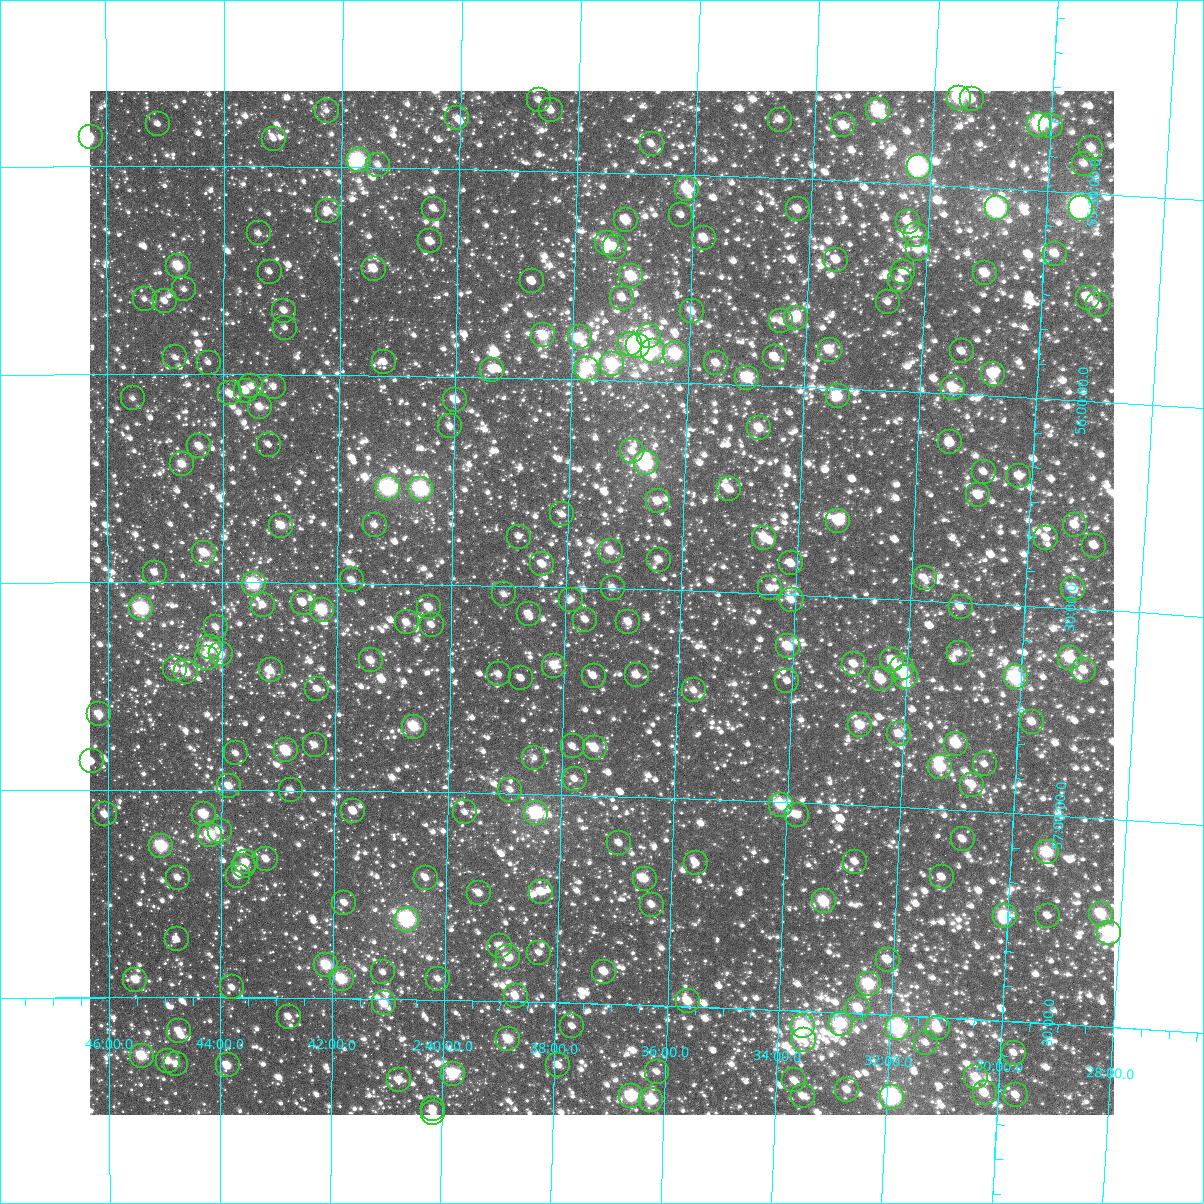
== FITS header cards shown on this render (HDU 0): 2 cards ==
NAXIS1  =                 1024
NAXIS2  =                 1024

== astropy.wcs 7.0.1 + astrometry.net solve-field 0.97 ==
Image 1024 x 1024 px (HDU 0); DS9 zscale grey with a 90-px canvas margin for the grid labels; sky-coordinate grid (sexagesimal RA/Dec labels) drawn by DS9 from the SOLVED WCS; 262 Tycho-2 reference stars matched to detected sources circled (green)
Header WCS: RA---TAN-SIP/DEC--TAN-SIP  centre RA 02:37:23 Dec +56:32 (39.34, +56.53 deg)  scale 8.66 arcsec/px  FOV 147.8' x 147.9'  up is +178 deg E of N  parity flipped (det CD > 0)
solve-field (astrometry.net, Tycho-2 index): VERIFIED the header's WCS against the Tycho-2 star catalogue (verified at 6 index scales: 13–262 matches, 0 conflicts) and refined it, rather than solving blind
Solved WCS: RA---TAN-SIP/DEC--TAN-SIP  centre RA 02:37:23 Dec +56:32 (39.34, +56.53 deg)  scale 8.66 arcsec/px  FOV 147.8' x 147.9'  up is +178 deg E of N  parity flipped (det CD > 0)
The solver's refit moves the header's centre by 0.43 arcsec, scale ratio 1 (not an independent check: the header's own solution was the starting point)
Tycho-2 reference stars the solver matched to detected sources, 262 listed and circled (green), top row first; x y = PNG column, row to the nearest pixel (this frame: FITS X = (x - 90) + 1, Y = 1024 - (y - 91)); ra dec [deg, ICRS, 3 dp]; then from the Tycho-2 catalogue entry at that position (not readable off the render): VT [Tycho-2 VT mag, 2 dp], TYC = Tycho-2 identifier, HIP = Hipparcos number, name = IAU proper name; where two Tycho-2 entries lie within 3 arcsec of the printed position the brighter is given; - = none
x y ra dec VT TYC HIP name
959 98 37.895 +55.287 8.38 3691-1352-1 11746 -
972 99 37.839 +55.290 10.93 3691-1007-1 - -
539 100 39.669 +55.330 11.21 3691-531-1 - -
551 110 39.617 +55.354 10.65 3691-2064-1 - -
878 110 38.235 +55.328 8.55 3691-907-1 11850 -
327 111 40.565 +55.364 11.76 3704-249-1 - -
457 118 40.012 +55.377 11.41 3704-165-1 - -
780 120 38.647 +55.359 10.35 3691-1268-1 - -
158 124 41.279 +55.399 11.79 3704-802-1 - -
843 125 38.378 +55.367 9.87 3691-774-1 - -
1039 125 37.549 +55.344 8.00 3691-1248-1 - -
1051 126 37.499 +55.343 10.85 3691-551-1 - -
91 137 41.562 +55.428 11.19 3704-1088-1 - -
274 139 40.789 +55.433 11.60 3704-331-1 - -
652 144 39.186 +55.428 10.58 3691-783-1 - -
1091 148 37.324 +55.391 10.24 3691-380-1 - -
359 160 40.428 +55.482 7.70 3704-131-1 12575 -
1084 164 37.352 +55.430 10.98 3691-524-1 - -
378 165 40.344 +55.493 11.09 3704-824-1 - -
919 167 38.050 +55.458 6.79 3691-573-1 11796 -
687 189 39.029 +55.535 8.89 3691-583-1 - -
997 208 37.711 +55.548 7.00 3691-669-1 11696 -
1081 208 37.354 +55.536 6.72 3691-750-1 11593 -
434 209 40.105 +55.596 10.55 3704-575-1 - -
798 209 38.556 +55.573 10.18 3691-2004-1 - -
328 211 40.555 +55.605 10.86 3704-389-1 - -
681 215 39.051 +55.597 11.28 3691-34-1 - -
626 220 39.285 +55.614 9.75 3691-592-1 - -
908 222 38.085 +55.592 10.36 3691-936-1 - -
259 233 40.850 +55.661 11.10 3704-623-1 - -
916 235 38.047 +55.623 10.19 3691-622-1 - -
704 238 38.951 +55.651 9.73 3691-918-1 - -
430 241 40.118 +55.675 10.41 3704-147-1 - -
607 243 39.363 +55.669 9.83 3691-574-1 - -
615 247 39.330 +55.679 9.95 3691-1281-1 - -
918 249 38.038 +55.657 10.05 3691-1609-1 - -
1055 254 37.452 +55.651 10.51 3691-438-1 - -
836 260 38.383 +55.691 10.53 3691-1384-1 - -
178 266 41.193 +55.740 9.02 3704-195-1 12816 -
374 269 40.357 +55.743 10.15 3704-473-1 - -
270 272 40.803 +55.753 11.52 3704-685-1 - -
903 272 38.097 +55.712 10.87 3691-1005-1 - -
985 273 37.746 +55.706 9.58 3691-1426-1 - -
631 276 39.256 +55.748 8.95 3691-56-1 - -
900 280 38.107 +55.733 10.64 3691-359-1 - -
532 281 39.680 +55.767 11.10 3691-720-1 12325 -
184 289 41.168 +55.796 11.30 3704-678-1 - -
622 298 39.292 +55.801 10.52 3691-697-1 - -
1088 298 37.302 +55.752 9.65 3691-450-1 - -
145 299 41.337 +55.819 11.69 3704-87-1 - -
165 301 41.250 +55.824 11.63 3704-384-1 - -
888 302 38.156 +55.786 10.73 3691-1276-1 - -
1098 305 37.258 +55.767 10.47 3691-344-1 - -
284 311 40.739 +55.846 10.52 3704-205-1 - -
692 311 38.993 +55.827 10.37 3691-8-1 - -
796 318 38.546 +55.834 9.33 3691-611-1 - -
781 321 38.611 +55.843 10.85 3691-301-1 - -
285 328 40.734 +55.888 11.52 3704-332-1 - -
543 335 39.627 +55.896 9.06 3691-218-1 - -
649 336 39.171 +55.890 9.84 3691-132-1 - -
580 337 39.469 +55.898 9.74 3691-447-1 - -
630 344 39.253 +55.911 9.33 3691-636-1 - -
638 346 39.220 +55.915 7.65 3691-724-1 - -
830 350 38.396 +55.908 9.56 3691-142-1 - -
653 351 39.153 +55.925 8.66 3691-619-1 12152 -
962 351 37.829 +55.897 10.99 3691-427-1 - -
675 354 39.057 +55.932 8.54 3691-14-1 12128 -
175 357 41.208 +55.959 11.57 3704-133-1 - -
775 357 38.629 +55.931 9.93 3691-570-1 - -
384 362 40.307 +55.967 11.09 3704-1220-1 - -
209 363 41.062 +55.972 12.05 3704-901-1 - -
716 363 38.879 +55.950 10.16 3691-1000-1 - -
612 364 39.326 +55.960 8.48 3691-2007-1 12216 -
587 369 39.435 +55.973 8.63 3691-900-1 12249 -
492 370 39.841 +55.981 10.29 3691-150-1 - -
993 374 37.690 +55.948 9.63 3691-214-1 - -
747 378 38.746 +55.983 8.96 3691-470-1 - -
251 386 40.877 +56.028 11.09 3704-364-1 - -
274 387 40.782 +56.029 11.62 3704-1161-1 - -
953 388 37.859 +55.986 9.42 3691-437-1 11730 -
246 391 40.902 +56.039 10.09 3704-294-1 - -
230 393 40.970 +56.046 10.95 3704-270-1 - -
838 396 38.353 +56.018 9.06 3691-1886-1 - -
133 398 41.387 +56.058 11.28 3704-198-1 - -
455 400 39.999 +56.055 10.00 3691-487-1 - -
260 407 40.840 +56.078 10.03 3704-84-1 - -
450 426 40.019 +56.119 10.78 3704-276-1 - -
759 428 38.685 +56.103 9.64 3691-206-1 - -
950 442 37.858 +56.117 11.32 3691-1094-1 - -
269 445 40.800 +56.169 11.46 3704-2-1 - -
199 446 41.101 +56.173 9.99 3704-206-1 - -
632 451 39.230 +56.169 10.46 3691-599-1 - -
646 463 39.169 +56.197 7.56 3691-1340-1 - -
182 464 41.174 +56.217 9.86 3704-76-1 - -
984 472 37.708 +56.184 11.19 3691-10-1 - -
1019 476 37.554 +56.190 10.68 3691-1970-1 - -
388 488 40.282 +56.270 7.45 3708-1551-1 12520 -
421 489 40.140 +56.271 7.55 3708-1323-1 - -
729 489 38.807 +56.252 9.86 3695-2134-1 - -
978 495 37.726 +56.241 10.27 3691-345-1 - -
658 501 39.113 +56.287 10.36 3695-2039-1 - -
562 514 39.527 +56.325 10.99 3695-2176-1 - -
838 521 38.326 +56.318 9.86 3695-2072-1 11888 -
375 525 40.339 +56.359 11.14 3708-1623-1 - -
1075 525 37.301 +56.299 10.48 3695-2266-1 - -
281 526 40.744 +56.363 9.73 3708-1500-1 - -
519 537 39.712 +56.382 11.44 3695-2141-1 - -
764 538 38.644 +56.366 9.71 3695-2245-1 - -
1046 538 37.423 +56.334 11.18 3695-1919-1 - -
1094 546 37.212 +56.347 11.10 3695-1996-1 - -
611 551 39.311 +56.411 10.06 3695-1809-1 - -
204 553 41.079 +56.429 9.69 3708-915-1 - -
659 560 39.099 +56.428 10.71 3695-2095-1 - -
791 563 38.524 +56.425 10.31 3695-1899-1 - -
542 564 39.607 +56.446 10.21 3695-2099-1 - -
155 573 41.293 +56.478 10.58 3708-1257-1 - -
925 578 37.941 +56.446 10.90 3695-2256-1 - -
352 580 40.434 +56.493 10.35 3708-1335-1 - -
254 584 40.863 +56.504 8.31 3708-1347-1 - -
613 588 39.298 +56.498 10.94 3695-2201-1 - -
770 588 38.610 +56.487 11.55 3695-1723-1 - -
1073 589 37.295 +56.453 9.61 3695-2163-1 - -
504 594 39.771 +56.521 11.20 3695-1882-1 - -
571 600 39.479 +56.530 11.05 3695-1852-1 - -
792 600 38.516 +56.513 10.24 3695-2160-1 - -
303 603 40.648 +56.549 10.63 3708-1406-1 - -
263 605 40.821 +56.555 10.61 3708-1152-1 - -
429 607 40.097 +56.556 9.91 3708-940-1 - -
961 607 37.779 +56.511 10.72 3695-1909-1 - -
141 608 41.353 +56.564 8.55 3708-1634-1 12866 -
322 610 40.564 +56.565 8.66 3708-1387-1 12624 -
529 614 39.660 +56.568 10.08 3695-1994-1 - -
585 620 39.412 +56.577 10.60 3695-2029-1 - -
407 622 40.192 +56.593 10.39 3708-1468-1 - -
628 622 39.224 +56.579 10.89 3695-1446-1 - -
432 625 40.083 +56.598 10.70 3708-1289-1 - -
216 627 41.027 +56.608 10.76 3708-1316-1 - -
788 646 38.525 +56.624 9.58 3695-1768-1 - -
210 647 41.053 +56.658 8.94 3708-1000-1 - -
959 653 37.776 +56.622 10.78 3695-2032-1 - -
221 654 41.003 +56.673 9.91 3708-1278-1 - -
207 658 41.066 +56.682 10.95 3708-1325-1 - -
1070 658 37.288 +56.620 9.82 3695-1400-1 - -
371 660 40.347 +56.686 10.26 3708-1202-1 - -
892 660 38.065 +56.647 10.77 3695-1774-1 - -
854 664 38.231 +56.661 10.54 3695-2011-1 - -
554 666 39.543 +56.690 9.86 3695-1742-1 - -
902 668 38.021 +56.666 9.30 3695-2144-1 11782 -
175 669 41.204 +56.709 10.67 3708-952-1 - -
271 670 40.787 +56.712 10.21 3708-1422-1 - -
1084 670 37.226 +56.647 10.30 3695-2162-1 - -
186 672 41.157 +56.717 9.69 3708-1261-1 - -
499 674 39.787 +56.713 10.69 3695-1800-1 - -
637 675 39.181 +56.707 10.32 3695-2042-1 - -
594 676 39.370 +56.712 10.84 3695-1802-1 - -
906 677 38.001 +56.687 10.65 3695-2243-1 - -
1016 677 37.521 +56.674 8.02 3695-1843-1 11631 -
521 678 39.686 +56.722 11.28 3695-2229-1 - -
881 679 38.110 +56.695 9.57 3695-1531-1 - -
787 681 38.520 +56.708 11.57 3695-1683-1 - -
317 689 40.580 +56.755 10.60 3708-1515-1 - -
694 690 38.928 +56.739 11.11 3695-1813-1 - -
99 714 41.539 +56.819 9.51 3708-1290-1 - -
1032 722 37.440 +56.778 10.19 3695-1453-1 - -
860 725 38.193 +56.807 9.52 3695-1171-1 - -
414 727 40.154 +56.844 9.03 3708-1469-1 12477 -
899 734 38.020 +56.824 10.32 3695-1634-1 - -
956 744 37.766 +56.841 9.41 3695-1336-1 - -
315 745 40.589 +56.891 10.55 3708-1409-1 - -
573 746 39.454 +56.882 11.03 3695-1439-1 - -
595 748 39.356 +56.885 9.89 3695-1504-1 - -
286 750 40.717 +56.905 8.75 3708-926-1 12676 -
236 753 40.936 +56.912 10.95 3708-1536-1 - -
534 758 39.621 +56.913 11.13 3695-1373-1 - -
92 761 41.572 +56.931 11.28 3708-1009-1 - -
985 764 37.637 +56.886 10.75 3695-1652-1 - -
940 767 37.831 +56.898 9.05 3695-1566-1 11722 -
575 779 39.441 +56.961 10.67 3695-1681-1 - -
972 785 37.687 +56.937 10.21 3695-2260-1 - -
229 786 40.966 +56.991 10.27 3708-1154-1 - -
291 790 40.692 +57.001 11.37 3708-1334-1 - -
510 790 39.724 +56.991 10.74 3695-1460-1 - -
781 805 38.526 +57.007 8.89 3695-1238-1 - -
353 811 40.416 +57.048 10.85 3708-1062-1 - -
465 812 39.923 +57.047 11.34 3695-1353-1 - -
536 813 39.606 +57.046 8.51 3695-1477-1 12302 -
105 814 41.514 +57.059 10.35 3708-967-1 - -
204 814 41.076 +57.059 9.55 3708-1189-1 - -
797 815 38.452 +57.030 10.47 3695-1540-1 - -
220 831 41.005 +57.098 10.80 3708-1119-1 - -
210 835 41.049 +57.109 8.73 3708-1025-1 - -
963 839 37.716 +57.070 10.56 3695-1932-1 - -
619 843 39.237 +57.112 11.17 3695-1669-1 - -
161 846 41.265 +57.136 8.31 3708-1101-1 - -
1047 852 37.340 +57.090 8.61 3695-1572-1 - -
266 859 40.800 +57.166 10.31 3708-1307-1 - -
246 862 40.889 +57.174 10.36 3708-1015-1 - -
855 862 38.188 +57.136 10.49 3695-1534-1 - -
696 863 38.892 +57.155 11.52 3695-1888-1 - -
244 866 40.897 +57.184 10.97 3708-1044-1 - -
238 876 40.926 +57.207 10.47 3708-660-1 - -
942 877 37.801 +57.163 11.30 3695-1339-1 11714 -
178 878 41.191 +57.212 10.80 3708-1400-1 - -
426 878 40.090 +57.206 10.73 3708-992-1 - -
645 879 39.118 +57.196 9.85 3695-1294-1 - -
541 892 39.576 +57.235 9.90 3695-1427-1 - -
479 893 39.852 +57.241 10.32 3695-1162-1 - -
824 901 38.319 +57.235 8.85 3695-1350-1 - -
344 903 40.450 +57.270 10.71 3708-1318-1 - -
652 905 39.083 +57.258 10.59 3695-1493-1 - -
1101 914 37.086 +57.229 9.04 3695-2251-1 - -
1005 916 37.510 +57.249 8.70 3695-1753-1 - -
1048 916 37.321 +57.242 11.13 3695-1765-1 - -
407 920 40.170 +57.309 7.18 3708-995-1 12488 -
1109 933 37.043 +57.275 8.07 3695-1226-1 11487 -
177 939 41.196 +57.360 11.12 3708-362-1 - -
500 946 39.753 +57.368 10.21 3695-1243-1 - -
539 953 39.579 +57.381 10.83 3695-1837-1 - -
508 957 39.715 +57.394 9.46 3695-1265-1 - -
888 960 38.024 +57.367 10.65 3695-1666-1 - -
326 965 40.529 +57.420 8.88 3708-161-1 12609 -
383 972 40.273 +57.436 11.25 3708-267-1 - -
604 972 39.286 +57.422 10.08 3695-1337-1 - -
342 979 40.457 +57.454 8.74 3708-59-1 - -
438 979 40.028 +57.449 11.29 3708-482-1 - -
135 980 41.381 +57.458 9.94 3708-431-1 - -
869 984 38.103 +57.429 8.44 3695-1563-1 - -
232 987 40.949 +57.475 10.71 3708-448-1 - -
516 996 39.679 +57.488 10.61 3695-831-1 - -
688 1001 38.908 +57.487 9.59 3695-925-1 - -
384 1003 40.267 +57.511 9.48 3708-367-1 12516 -
858 1008 38.144 +57.488 9.72 3695-705-1 - -
289 1017 40.694 +57.545 10.74 3708-335-1 - -
841 1024 38.219 +57.527 8.54 3695-1028-1 - -
572 1026 39.421 +57.556 11.25 3695-825-1 - -
803 1026 38.387 +57.537 8.09 3695-1145-1 11898 -
898 1028 37.961 +57.530 7.24 3695-1640-1 - -
938 1028 37.785 +57.527 9.57 3695-1038-1 - -
179 1031 41.186 +57.580 10.37 3708-111-1 - -
508 1039 39.707 +57.591 9.32 3695-852-1 - -
804 1040 38.383 +57.569 10.59 3695-1103-1 - -
926 1043 37.834 +57.563 10.95 3695-965-1 - -
1014 1053 37.438 +57.576 10.66 3695-769-1 - -
142 1056 41.352 +57.640 8.88 3708-446-1 - -
168 1061 41.236 +57.652 9.92 3708-465-1 - -
176 1064 41.198 +57.660 10.57 3708-237-1 - -
228 1065 40.967 +57.663 10.06 3708-480-1 - -
558 1065 39.480 +57.650 10.70 3695-782-1 - -
657 1072 39.035 +57.660 10.84 3695-929-1 - -
453 1074 39.953 +57.678 8.52 3695-192-1 - -
976 1077 37.603 +57.639 9.70 3695-316-1 - -
399 1080 40.197 +57.694 10.44 3708-345-1 - -
794 1080 38.418 +57.667 10.69 3695-341-1 - -
847 1090 38.178 +57.685 10.46 3695-1051-1 - -
985 1093 37.559 +57.675 10.05 3695-960-1 - -
1016 1095 37.419 +57.676 10.82 3695-912-1 - -
631 1096 39.148 +57.721 8.48 3695-873-1 12150 -
803 1096 38.376 +57.705 10.70 3695-607-1 - -
892 1097 37.972 +57.698 7.16 3695-896-1 11769 -
651 1100 39.057 +57.728 8.88 3695-292-1 12127 -
433 1109 40.038 +57.762 10.62 3708-215-1 - -
433 1113 40.040 +57.772 10.49 3708-283-1 - -